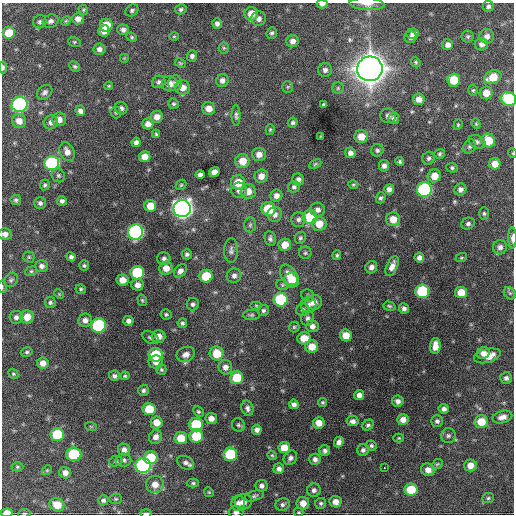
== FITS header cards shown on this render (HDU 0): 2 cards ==
NAXIS1  =                  512 / Axis length
NAXIS2  =                  512 / Axis length

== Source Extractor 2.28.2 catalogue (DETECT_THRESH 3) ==
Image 512 x 512 px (HDU 0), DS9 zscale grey, 1 PNG px = 1 image px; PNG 516 x 516 px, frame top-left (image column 1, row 512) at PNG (2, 3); each listed source drawn as its Kron ellipse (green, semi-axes under 4 px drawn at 4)
Background 1640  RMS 39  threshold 116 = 3 sigma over >= 5 px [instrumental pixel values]
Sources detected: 283; all 283 listed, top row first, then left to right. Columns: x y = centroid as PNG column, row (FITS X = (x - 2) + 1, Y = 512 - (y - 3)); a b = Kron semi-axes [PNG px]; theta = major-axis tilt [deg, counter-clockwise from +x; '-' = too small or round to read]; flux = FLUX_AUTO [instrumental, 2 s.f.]
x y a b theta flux
322 4 5 3 - 9.2e+03
367 4 18 6 -4 1.6e+04
488 6 5 5 - 6.5e+03
181 9 6 5 - 5.4e+03
83 10 5 4 - 3.3e+03
132 10 7 5 35 5.8e+03
251 14 7 6 - 3.2e+04
78 19 6 5 - 1.5e+04
259 19 7 7 - 1.1e+04
51 21 8 6 24 9.4e+03
66 21 5 4 - 3.0e+03
40 22 7 6 - 7.1e+03
217 24 5 5 - 8.5e+03
106 25 6 6 - 5.6e+04
123 30 6 5 - 9.5e+03
104 31 6 5 - 1.5e+04
9 33 6 6 - 5.9e+04
272 33 6 5 - 5.3e+03
413 34 6 5 - 9.5e+03
174 36 4 4 - 2.8e+03
487 36 7 7 - 1.3e+04
132 37 5 4 - 3.7e+03
411 37 6 6 - 9.1e+03
468 37 6 6 - 5.1e+03
292 41 6 6 - 1.4e+04
74 42 6 5 - 3.5e+03
482 44 6 6 - 1.1e+04
448 45 5 5 - 1.2e+04
224 48 5 5 - 4.1e+03
99 49 6 5 - 1.1e+04
192 56 5 5 - 8.1e+03
124 58 5 5 - 2.8e+03
416 62 5 4 - 3.5e+03
180 63 5 3 - 3.3e+03
75 66 6 4 -42 4.8e+03
3 67 6 4 90 5.9e+03
370 69 13 12 - 4.6e+06
325 70 7 7 - 9.7e+03
493 77 9 6 23 5.1e+04
222 80 6 6 - 1.2e+04
454 80 6 6 - 6.0e+04
159 82 7 6 - 6.8e+03
175 83 8 6 88 7.5e+03
170 84 8 7 - 2.1e+04
109 86 4 3 - 3.2e+03
288 87 6 5 - 4.1e+03
183 88 7 7 - 2.1e+04
338 88 5 5 - 4.5e+03
473 90 5 4 - 3.7e+03
45 92 8 6 41 8.9e+03
486 93 6 6 - 2.7e+04
419 99 6 6 - 1.8e+04
509 99 7 7 - 1.7e+05
20 104 8 7 - 4.9e+05
174 104 5 5 - 4.6e+03
324 104 4 3 - 4.0e+03
121 108 6 6 - 8.5e+03
209 109 6 6 - 2.3e+04
80 111 5 5 - 1.1e+04
116 112 6 5 - 3.8e+03
236 115 10 4 -90 6.9e+03
388 116 8 7 - 9.7e+03
157 117 6 6 - 1.7e+04
394 118 6 5 - 8.4e+03
59 119 7 7 - 1.7e+04
19 121 7 7 - 2.2e+04
51 122 7 6 - 1.1e+04
293 123 5 4 - 5.8e+03
148 124 5 5 - 1.6e+04
476 124 5 4 - 3.2e+03
458 125 5 4 - 3.1e+03
270 130 5 4 - 3.5e+03
156 134 4 3 - 3.4e+03
321 136 3 2 - 2.2e+03
361 136 6 6 - 3.2e+04
488 140 7 6 - 5.3e+04
136 142 4 4 - 8.4e+03
477 142 9 6 -27 7.5e+03
470 146 7 6 - 6.8e+03
377 150 6 6 - 6.3e+03
67 152 10 7 -65 1.7e+04
350 153 5 5 - 1.1e+04
512 153 4 3 - 2.1e+03
259 154 7 7 - 1.9e+04
440 154 5 4 - 4.5e+03
145 157 6 5 - 2.5e+04
429 158 6 6 - 6.3e+03
242 161 7 7 - 3.8e+04
400 161 4 4 - 4.7e+03
52 163 7 7 - 2.7e+05
315 164 6 4 27 3.7e+03
495 164 5 5 - 2.4e+04
384 166 6 5 - 1.1e+04
452 168 5 5 - 4.7e+03
214 172 5 5 - 1.8e+04
58 175 7 6 - 5.6e+03
200 175 4 4 - 8.5e+03
261 176 7 6 - 1.9e+04
434 176 7 6 - 3.0e+04
298 179 6 5 - 9.1e+03
238 183 7 7 - 4.6e+04
353 184 5 3 - 3.0e+03
45 185 5 4 - 4.6e+03
181 185 6 4 44 3.5e+03
294 187 6 5 - 6.4e+03
389 189 5 5 - 1.0e+04
460 189 6 5 - 1.0e+04
239 190 8 7 - 1.3e+04
424 190 7 7 - 4.1e+05
248 191 7 7 - 2.5e+04
276 196 6 6 - 1.3e+04
381 198 5 4 - 5.8e+03
16 200 5 5 - 5.2e+03
62 201 5 5 - 7.9e+03
40 203 6 5 - 7.0e+03
150 206 6 6 - 3.4e+04
182 209 8 8 - 1.6e+06
268 209 7 7 - 7.6e+04
317 210 7 7 - 1.1e+04
484 213 6 5 - 4.4e+03
275 214 7 7 - 1.3e+04
310 217 7 7 - 1.0e+05
298 219 7 7 - 8.8e+03
393 219 7 7 - 3.2e+04
319 224 7 7 - 3.4e+04
468 224 7 5 24 7.1e+03
250 225 7 6 - 6.3e+03
136 232 7 7 - 5.7e+05
5 234 6 6 - 1.2e+04
270 238 7 5 -80 7.2e+03
300 238 6 5 - 5.1e+03
512 238 10 4 -90 9.6e+03
285 245 6 6 - 3.2e+04
500 247 7 7 - 1.0e+04
231 250 12 7 87 1.1e+04
305 253 6 6 - 4.7e+03
187 254 5 5 - 5.6e+03
337 255 5 4 - 4.0e+03
29 257 5 5 - 4.1e+03
71 257 4 4 - 6.6e+03
164 258 7 6 - 7.7e+03
419 258 5 5 - 9.5e+03
461 258 6 4 19 3.3e+03
84 265 5 5 - 4.5e+03
42 266 6 6 - 1.1e+04
392 266 11 5 66 1.8e+04
371 267 6 5 - 1.2e+04
166 268 6 6 - 2.4e+04
31 271 6 4 22 4.2e+03
180 271 7 5 49 1.1e+04
137 273 7 7 - 1.5e+05
289 275 11 7 -57 2.7e+04
206 276 6 6 - 7.4e+04
234 276 7 7 - 1.0e+04
11 280 8 6 44 6.0e+03
122 280 6 5 - 2.3e+04
292 280 7 7 - 5.1e+04
137 285 6 6 - 1.5e+04
282 285 6 5 - 4.1e+03
2 287 6 3 -83 2.9e+03
81 289 5 4 - 4.4e+03
422 291 7 7 - 1.8e+05
461 293 6 6 - 4.4e+04
510 293 7 5 -44 5.6e+03
59 294 5 4 - 2.6e+03
308 296 7 6 - 5.4e+03
142 300 6 4 -74 3.8e+03
281 300 7 7 - 1.9e+05
50 302 5 5 - 5.4e+03
314 302 8 7 - 2.2e+04
193 304 6 6 - 7.1e+03
256 305 6 4 0 3.0e+03
308 305 8 7 - 1.0e+04
389 306 6 4 -18 4.3e+03
404 308 5 5 - 8.8e+03
263 310 6 5 - 6.1e+03
303 310 6 6 - 6.7e+03
166 314 5 5 - 4.9e+03
252 315 8 5 1 5.4e+03
16 317 6 6 - 9.0e+03
27 317 6 6 - 3.2e+04
308 318 7 6 - 7.9e+03
85 320 7 6 - 1.4e+04
128 321 5 5 - 1.0e+04
182 323 5 4 - 5.2e+03
99 325 7 7 - 2.8e+05
312 326 6 6 - 1.2e+04
294 327 5 5 - 3.9e+03
346 335 6 5 - 3.3e+04
159 336 7 6 - 2.1e+04
151 337 9 6 -31 7.1e+03
304 338 7 6 - 3.7e+04
435 346 8 5 86 2.5e+04
312 347 6 6 - 3.4e+04
27 352 6 4 15 4.7e+03
217 353 7 7 - 5.2e+04
483 353 6 5 - 1.7e+04
186 354 9 7 21 1.6e+04
156 355 7 7 - 1.0e+05
487 356 14 7 14 3.0e+04
156 362 7 6 - 1.8e+04
43 363 6 5 - 1.8e+04
225 367 7 7 - 1.4e+04
161 370 5 5 - 3.8e+03
13 374 5 4 - 3.5e+03
114 376 5 5 - 6.8e+03
125 376 4 4 - 3.8e+03
237 378 6 6 - 8.2e+04
506 378 6 5 - 8.6e+03
143 390 6 5 - 6.3e+03
359 395 5 5 - 1.4e+04
398 401 6 5 - 1.1e+04
323 402 4 4 - 3.6e+03
294 404 5 5 - 9.4e+03
247 408 8 6 -76 8.8e+03
149 409 6 6 - 6.9e+04
444 409 5 4 - 9.4e+03
198 411 6 5 - 4.2e+03
502 417 10 6 16 1.6e+04
211 418 6 5 - 1.8e+04
403 420 6 5 - 1.8e+04
353 421 6 5 - 1.0e+04
437 421 6 6 - 7.0e+03
156 422 6 6 - 2.8e+04
481 422 7 6 - 5.1e+04
319 423 6 5 - 2.4e+04
196 425 7 6 - 1.3e+05
238 425 7 6 - 5.9e+03
368 425 6 5 - 5.7e+03
91 427 6 3 -19 2.9e+03
257 430 5 5 - 1.2e+04
57 434 7 6 - 1.1e+05
196 436 6 6 - 8.2e+04
448 436 7 7 - 8.1e+03
156 437 7 6 - 1.5e+04
181 438 6 6 - 4.9e+04
399 438 5 4 - 3.1e+03
339 442 5 4 - 1.1e+04
371 446 5 5 - 5.5e+03
284 448 6 5 - 3.7e+04
124 450 6 6 - 1.3e+04
363 450 6 5 - 7.8e+03
325 451 5 5 - 7.3e+03
74 454 7 6 - 1.4e+05
230 454 7 6 - 1.4e+05
272 455 5 4 - 3.2e+03
150 458 7 6 - 8.0e+04
290 458 7 6 - 1.0e+04
315 459 5 5 - 9.7e+03
123 460 8 6 0 8.0e+03
116 461 7 5 11 4.6e+03
185 463 9 6 -25 1.0e+04
437 464 6 4 42 3.8e+03
470 465 6 6 - 2.2e+04
143 466 7 7 - 5.3e+05
17 467 6 4 -1 3.9e+03
384 467 3 2 - 3.4e+03
279 469 5 5 - 1.0e+04
47 470 5 4 - 2.9e+03
428 470 7 6 - 1.8e+04
65 473 6 5 - 1.5e+04
193 483 6 4 -1 4.2e+03
155 484 9 8 - 2.6e+04
262 486 6 6 - 9.5e+03
314 490 7 6 - 8.6e+03
411 490 6 6 - 7.2e+04
209 492 5 4 - 3.3e+03
254 496 10 5 16 6.7e+03
488 498 6 5 - 4.3e+03
116 499 6 5 - 4.1e+03
103 500 5 5 - 6.5e+03
243 502 8 8 - 1.8e+04
335 502 6 5 - 1.9e+04
238 503 7 6 - 1.2e+04
303 503 6 6 - 2.3e+04
321 503 6 5 - 4.9e+03
283 504 7 6 - 7.1e+03
57 505 7 6 - 4.3e+04
236 512 7 6 - 1.0e+04
299 512 5 3 - 3.1e+03
7 513 6 4 3 3.0e+04
24 513 6 3 7 2.6e+03
146 513 5 2 - 5.4e+03
At the frame edge (FLAGS 8, measured only in part): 12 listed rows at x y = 322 4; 367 4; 3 67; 509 99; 512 153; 5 234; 512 238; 2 287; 236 512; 7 513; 24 513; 146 513